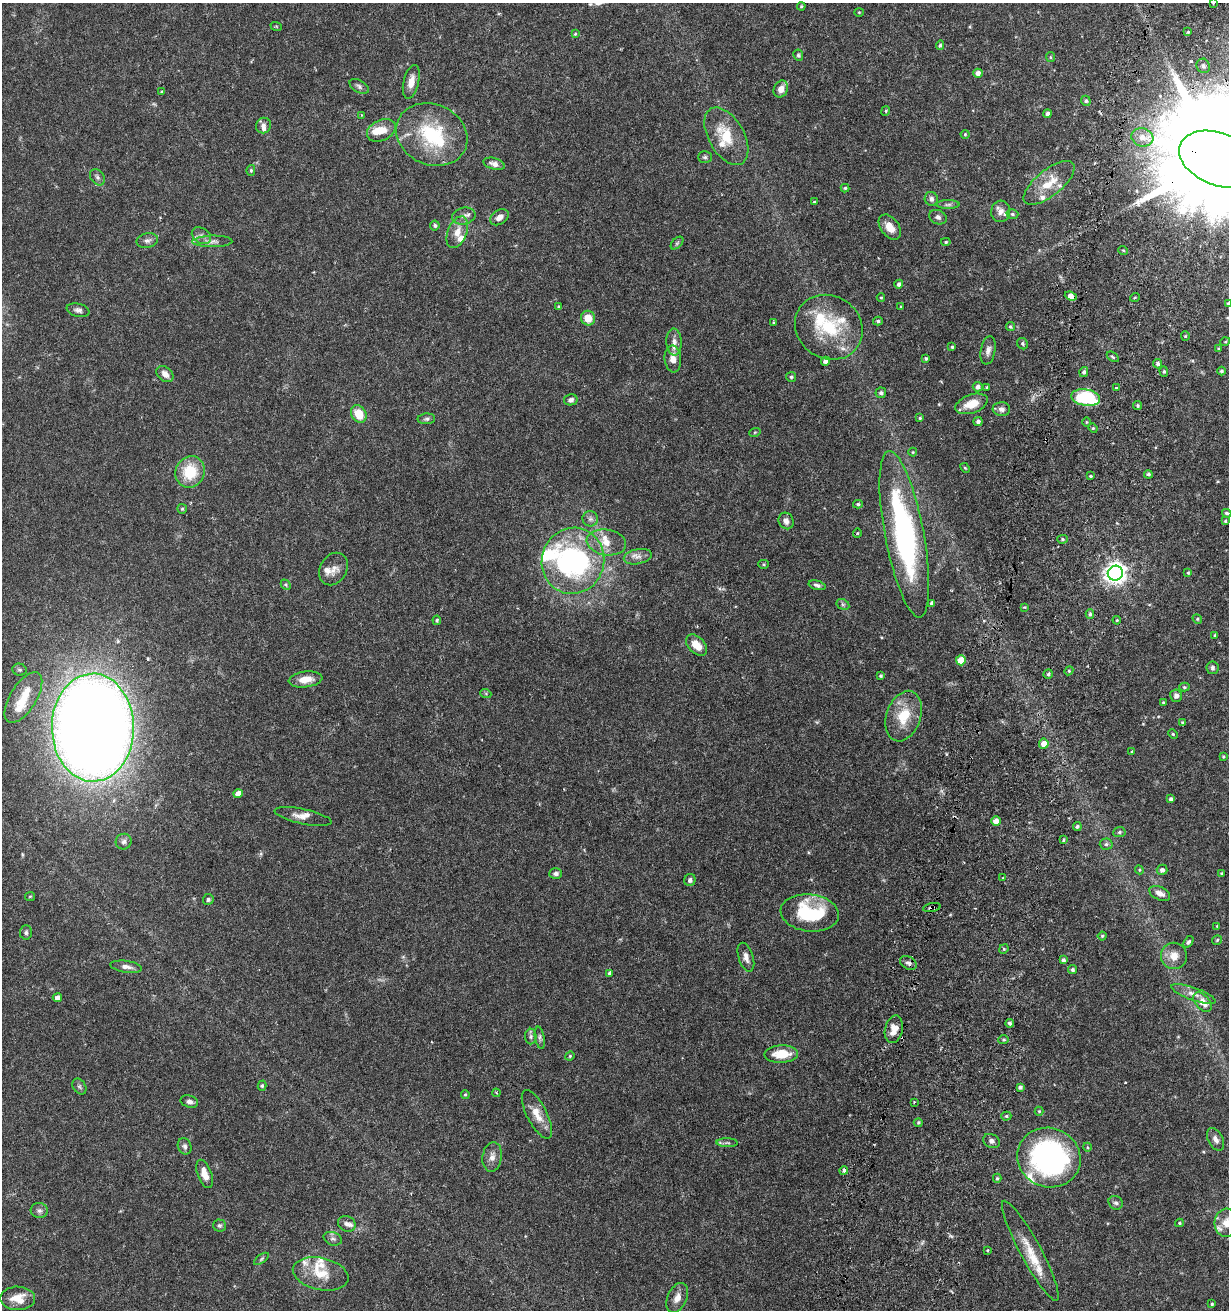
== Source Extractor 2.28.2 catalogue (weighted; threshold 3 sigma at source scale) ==
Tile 10 of 4 x 4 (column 2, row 3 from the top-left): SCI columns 1568-2794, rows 1332-2639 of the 5531 x 5284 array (HDU 1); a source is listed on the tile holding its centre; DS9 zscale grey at full resolution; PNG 1231 x 1312 px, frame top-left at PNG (2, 3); each listed source drawn as its Kron ellipse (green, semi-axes under 4 px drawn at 4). Shown black and unused: <1% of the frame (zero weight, under 5 of 9 exposures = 3% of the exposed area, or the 3 px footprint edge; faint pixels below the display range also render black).
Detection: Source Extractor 2.28.2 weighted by HDU 2 'WHT'; one run over the whole footprint, this tile lists its part. Background 0.0301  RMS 0.0015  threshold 0.00621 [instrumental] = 3 sigma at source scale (4.09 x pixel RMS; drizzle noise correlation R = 1.36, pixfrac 0.8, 0.0396/0.0396 arcsec/px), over >= 5 px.
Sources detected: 251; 1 inside a brighter object's white glare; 1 cosmic-ray / hot-pixel residue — neither listed nor drawn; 25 inside a brighter listed object's ellipse — not listed separately; the other 224 listed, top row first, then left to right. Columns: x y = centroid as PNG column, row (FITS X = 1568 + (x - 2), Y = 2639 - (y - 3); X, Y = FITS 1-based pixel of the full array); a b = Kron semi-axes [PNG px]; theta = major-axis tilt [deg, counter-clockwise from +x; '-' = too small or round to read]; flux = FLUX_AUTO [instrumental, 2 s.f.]
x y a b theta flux
1213 3 3 3 - 0.28
801 6 4 4 - 0.17
859 12 4 4 - 0.13
276 26 6 3 -19 0.13
1188 32 4 4 - 0.18
575 34 4 3 - 0.14
940 45 5 4 - 0.21
798 55 6 5 - 0.24
1050 57 5 4 - 0.17
1203 66 7 6 - 0.49
978 73 5 4 - 0.7
411 82 17 7 76 1.3
359 86 10 6 -30 0.41
781 89 9 7 64 1
162 91 3 3 - 0.21
1086 101 5 4 - 0.25
886 111 5 4 - 0.16
1047 114 4 4 - 0.58
361 115 4 2 - 0.091
263 125 8 7 - 0.56
381 130 15 10 25 1.8
432 134 36 30 -24 10
965 134 4 4 - 0.16
726 136 31 17 -60 4.4
1142 137 11 9 -16 1.3
705 157 7 5 0 0.27
1219 159 41 26 -21 5000
494 164 11 5 -16 0.68
251 170 5 4 - 0.21
97 177 9 6 -54 0.41
1049 183 31 13 39 3.2
845 188 4 4 - 0.19
931 199 7 6 - 0.48
814 202 3 3 - 0.13
948 205 11 4 0 0.38
1001 211 11 9 75 0.87
1012 214 6 5 - 0.27
464 216 12 8 13 0.79
499 217 10 7 34 0.85
938 217 9 7 -23 0.45
435 225 5 4 - 0.26
890 227 14 9 -54 1.6
457 232 16 9 68 1.7
201 236 10 7 -33 0.62
147 240 11 7 13 0.55
212 241 20 6 1 0.81
946 242 5 4 - 0.19
677 243 7 4 45 0.24
1123 250 5 3 - 0.13
899 284 4 4 - 0.43
1071 296 6 4 -20 1
1135 297 5 3 - 0.13
881 298 4 4 - 0.15
1228 303 4 3 - 0.15
559 307 3 3 - 0.18
901 307 4 3 - 0.13
78 310 11 6 -12 0.51
588 318 7 7 - 1.9
878 321 5 4 - 0.22
774 322 3 2 - 0.14
829 327 35 31 -34 8.6
1010 327 4 4 - 0.22
1185 336 4 4 - 0.16
674 342 13 7 -88 0.88
1225 342 5 3 - 0.12
1023 344 6 5 - 0.25
952 347 3 3 - 0.19
1218 349 4 3 - 0.11
988 350 14 7 80 0.73
1113 357 7 3 -35 0.19
926 358 4 4 - 0.24
673 359 13 8 -85 1.4
825 361 4 4 - 0.74
1158 364 4 4 - 0.34
1164 371 5 4 - 0.23
1221 371 4 4 - 0.27
1084 372 5 4 - 0.31
165 374 9 7 -42 0.87
791 377 5 5 - 0.25
978 387 5 4 - 0.53
987 388 4 3 - 0.2
1116 388 4 3 - 0.17
881 393 5 5 - 0.37
1086 398 14 8 -9 9.7
571 400 7 5 11 0.4
971 404 17 9 20 2.1
1138 406 4 4 - 0.23
1001 409 9 7 -3 0.59
359 414 9 7 -58 2.8
920 418 4 3 - 0.2
426 419 9 5 4 0.35
978 421 4 4 - 0.4
1086 422 5 3 - 0.14
1093 428 5 4 - 0.18
755 432 6 3 19 0.15
913 452 4 4 - 0.14
965 468 6 3 -45 0.17
190 472 16 14 63 4.7
1148 474 4 4 - 0.28
1090 476 3 2 - 0.16
858 504 5 4 - 0.21
182 509 5 5 - 0.21
1227 513 5 4 - 0.29
590 519 8 7 - 0.48
786 521 8 7 - 0.61
1225 521 4 3 - 0.16
857 533 4 4 - 0.15
904 534 84 19 -79 32
1062 539 5 4 - 0.19
606 542 20 12 -9 2.2
638 557 14 7 12 0.86
573 561 33 31 72 25
763 564 5 4 - 0.16
334 569 17 13 59 1.3
1115 573 7 7 - 89
1188 573 4 3 - 0.16
286 585 6 4 -48 0.19
817 585 9 4 -15 0.38
932 603 4 3 - 0.32
843 604 7 5 -30 0.25
1024 607 4 3 - 0.13
1090 614 5 4 - 0.22
1197 619 5 4 - 0.21
437 620 4 4 - 0.2
1117 620 4 3 - 0.15
1215 635 3 3 - 0.14
697 645 12 8 -47 1.8
961 660 5 5 - 2.8
1212 668 6 6 - 0.33
19 670 7 6 - 0.3
1069 671 4 4 - 0.17
1048 674 5 4 - 0.25
880 676 4 4 - 0.22
306 679 17 8 7 1.7
1184 687 5 4 - 0.17
486 694 5 3 - 0.16
1176 696 6 6 - 0.57
23 698 29 13 58 3.2
1163 703 4 3 - 0.16
904 716 26 17 71 3.9
1183 722 3 3 - 0.18
93 728 54 41 -89 300
1173 734 5 3 - 0.15
1044 744 5 5 - 1.1
1132 751 4 3 - 0.13
1223 757 3 3 - 0.14
238 794 5 4 - 1.1
1171 799 4 4 - 0.32
303 816 29 7 -12 1.2
996 821 5 4 - 1.1
1077 826 4 4 - 0.3
1119 832 6 5 - 0.27
1063 840 4 3 - 0.15
124 842 8 7 - 0.47
1106 844 6 5 - 0.3
1139 870 4 4 - 0.16
1162 870 5 5 - 0.49
556 873 6 5 - 0.47
1222 874 3 3 - 0.17
1003 878 3 3 - 0.11
690 880 6 5 - 0.45
1160 893 11 6 -25 0.85
30 896 5 4 - 0.15
208 899 5 5 - 0.26
932 907 9 3 11 0.35
810 913 29 18 -7 9.9
1217 926 3 3 - 0.13
26 932 7 6 - 0.32
1102 936 4 4 - 0.18
1217 940 5 5 - 0.18
1188 942 6 4 55 0.27
1004 949 5 4 - 0.18
1174 956 13 13 - 1.6
746 957 15 7 -73 0.8
1063 960 4 3 - 0.37
908 963 9 6 -31 0.47
126 967 16 5 -8 0.77
1073 970 4 4 - 0.28
610 973 4 4 - 0.49
1193 994 23 6 -20 1.2
57 998 4 4 - 0.74
1202 1002 11 7 -51 1.7
1010 1023 4 4 - 0.35
894 1029 14 9 76 1.4
531 1036 8 5 89 0.33
540 1038 11 4 -80 0.36
1004 1040 5 4 - 0.21
781 1054 17 8 2 2.7
570 1056 5 4 - 0.15
79 1086 8 6 -54 0.33
262 1086 5 4 - 0.18
1020 1087 4 3 - 0.36
496 1093 4 3 - 0.14
465 1094 4 3 - 0.17
189 1102 9 6 -16 0.54
914 1102 3 3 - 0.11
1039 1111 4 4 - 0.15
537 1114 27 10 -63 2
1006 1116 5 4 - 0.23
918 1123 4 4 - 0.18
1216 1139 12 7 -62 0.69
991 1141 9 7 -25 0.47
727 1143 10 4 -1 0.32
185 1146 8 6 -70 0.42
1087 1147 4 3 - 0.13
492 1157 15 9 82 0.93
1049 1158 32 29 -22 32
844 1170 4 4 - 0.41
204 1174 15 7 -70 1.4
997 1178 4 4 - 0.19
1116 1203 7 6 - 0.34
39 1210 8 7 - 0.47
1179 1223 4 3 - 0.18
1226 1223 14 11 87 1.4
347 1224 9 7 -27 0.56
219 1225 6 6 - 0.27
333 1239 9 6 -18 0.41
987 1250 4 3 - 0.14
1030 1251 56 10 -62 3.2
261 1259 8 4 36 0.25
321 1274 28 16 -12 3.2
18 1298 17 11 0 2.1
677 1298 16 9 66 1.1
1212 1304 4 4 - 0.17
Overlapping masked pixels (flux is a lower limit): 3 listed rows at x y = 1219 159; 1071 296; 932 907
Isophote crosses this tile's border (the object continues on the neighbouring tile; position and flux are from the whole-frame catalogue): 4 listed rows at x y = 1213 3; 1219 159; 1228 303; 1226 1223